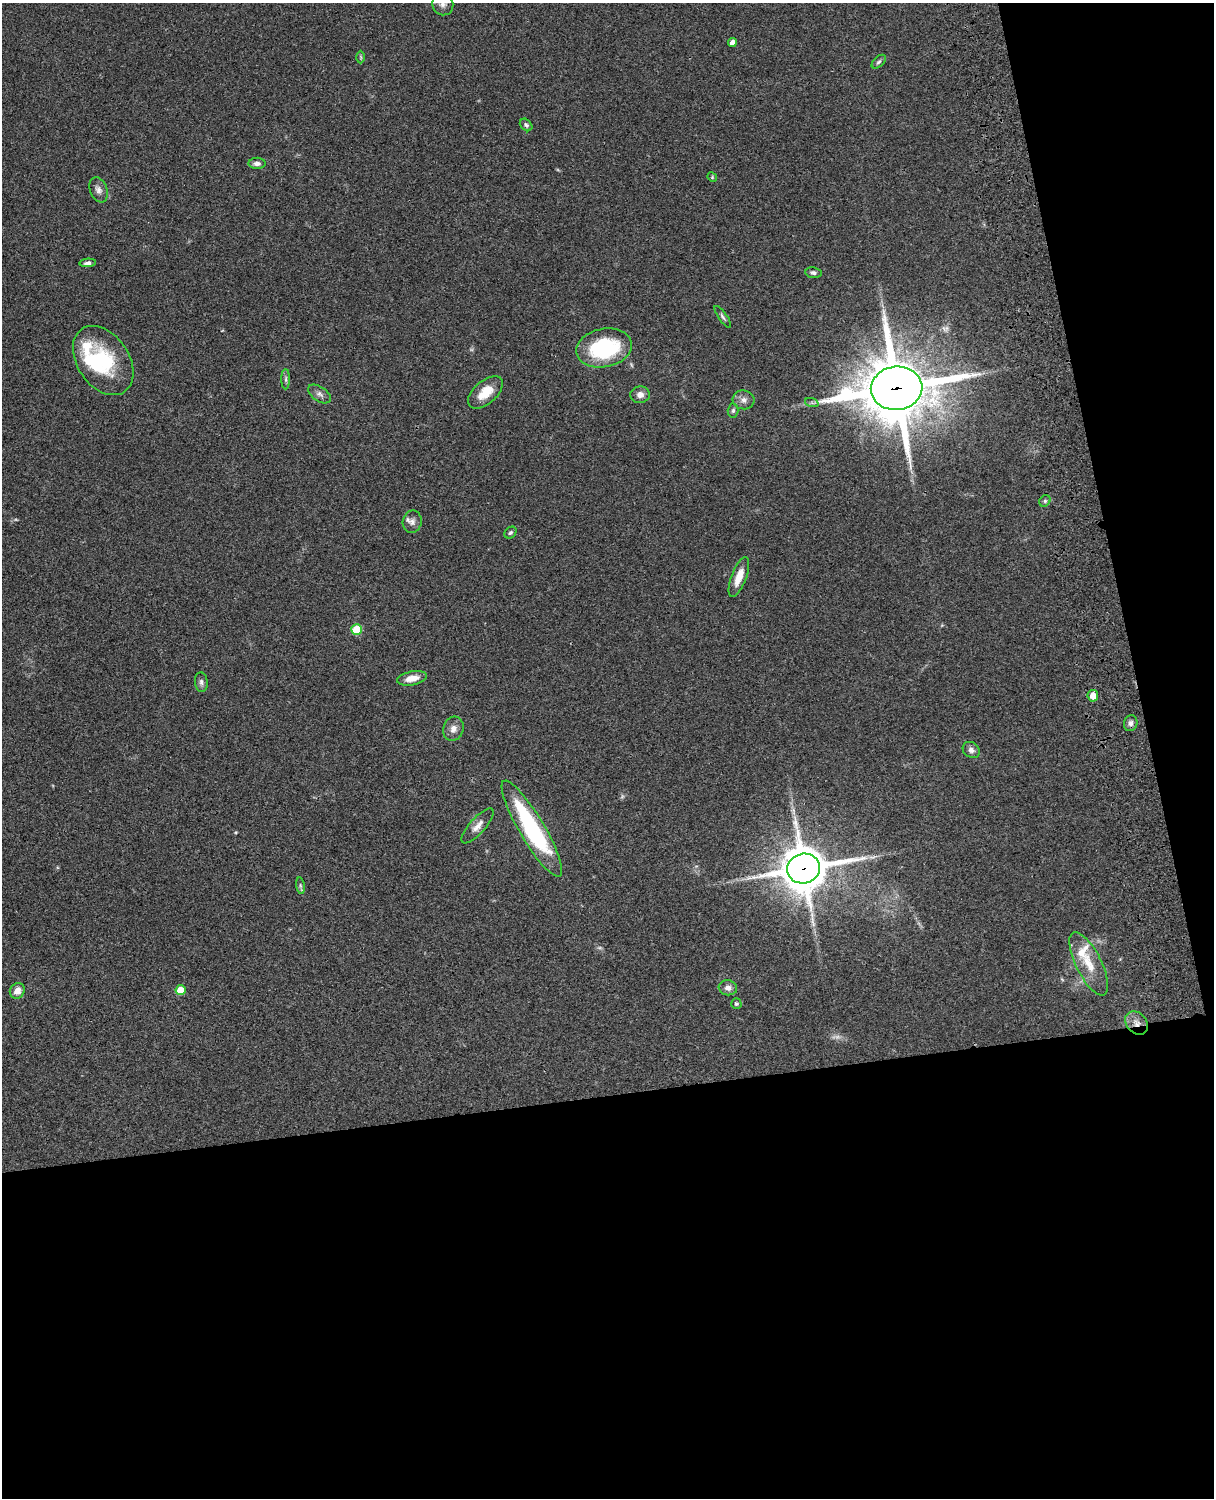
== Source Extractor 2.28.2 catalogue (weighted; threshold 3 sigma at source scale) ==
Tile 12 of 4 x 3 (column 4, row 3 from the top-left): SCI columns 3758-4969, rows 277-1772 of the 5088 x 4927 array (HDU 1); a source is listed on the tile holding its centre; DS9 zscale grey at full resolution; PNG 1216 x 1500 px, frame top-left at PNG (2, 3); each listed source drawn as its Kron ellipse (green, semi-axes under 4 px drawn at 4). Shown black and unused: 33% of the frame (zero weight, under 3 of 4 exposures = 6% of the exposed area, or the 3 px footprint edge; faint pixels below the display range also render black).
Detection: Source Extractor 2.28.2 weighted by HDU 2 'WHT'; one run over the whole footprint, this tile lists its part. Background 0.0918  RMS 0.0062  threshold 0.0278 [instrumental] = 3 sigma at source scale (4.5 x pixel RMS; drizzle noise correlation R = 1.50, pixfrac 1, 0.05/0.05 arcsec/px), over >= 5 px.
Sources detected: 48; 2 too faint to see at this stretch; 1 long thin detection or spike segment (spike, bleed or trail) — neither listed nor drawn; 3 inside a brighter listed object's ellipse — not listed separately; the other 42 listed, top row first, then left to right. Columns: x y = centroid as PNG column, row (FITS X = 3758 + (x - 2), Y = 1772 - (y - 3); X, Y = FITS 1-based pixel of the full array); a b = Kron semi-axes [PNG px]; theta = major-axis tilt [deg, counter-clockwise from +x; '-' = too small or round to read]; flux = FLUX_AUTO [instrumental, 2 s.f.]
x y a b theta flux
443 4 11 10 - 3.7
732 43 4 4 - 3.3
361 57 6 4 -89 0.79
879 62 8 5 43 1.3
526 125 7 5 -45 1.3
257 163 8 5 0 2.3
712 177 5 4 - 0.67
99 190 13 8 -69 3.4
88 263 8 4 5 1.7
813 273 8 5 -7 1.7
723 317 13 4 -55 1.5
604 348 28 19 11 53
103 361 38 25 -55 41
286 379 10 4 -90 1.6
897 388 26 21 6 4600
485 392 21 11 41 11
319 394 13 7 -34 2.8
640 395 9 8 - 3.5
743 400 11 9 -5 3.4
812 403 7 4 -19 1.2
733 410 7 5 86 1.3
1045 501 6 5 - 1.1
412 522 11 9 79 3.2
510 533 7 5 43 1.4
739 577 21 7 69 8.6
357 629 5 5 - 24
412 678 15 7 11 6.4
201 682 10 6 -83 2
1093 696 6 5 - 5.5
1131 723 8 6 78 2.4
453 729 12 10 73 4.1
971 750 9 7 -39 2.6
478 826 22 8 48 5.2
532 829 55 12 -59 77
804 869 16 15 - 2200
300 886 8 4 -81 1.1
1089 964 35 13 -63 15
728 988 9 7 -8 3.2
180 990 5 5 - 10
17 991 8 7 - 5.1
736 1004 5 5 - 1.2
1137 1023 13 10 -50 5
Overlapping masked pixels (flux is a lower limit): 3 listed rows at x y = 897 388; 804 869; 1137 1023
Isophote crosses this tile's border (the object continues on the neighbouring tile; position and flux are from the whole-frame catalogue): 1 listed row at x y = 443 4